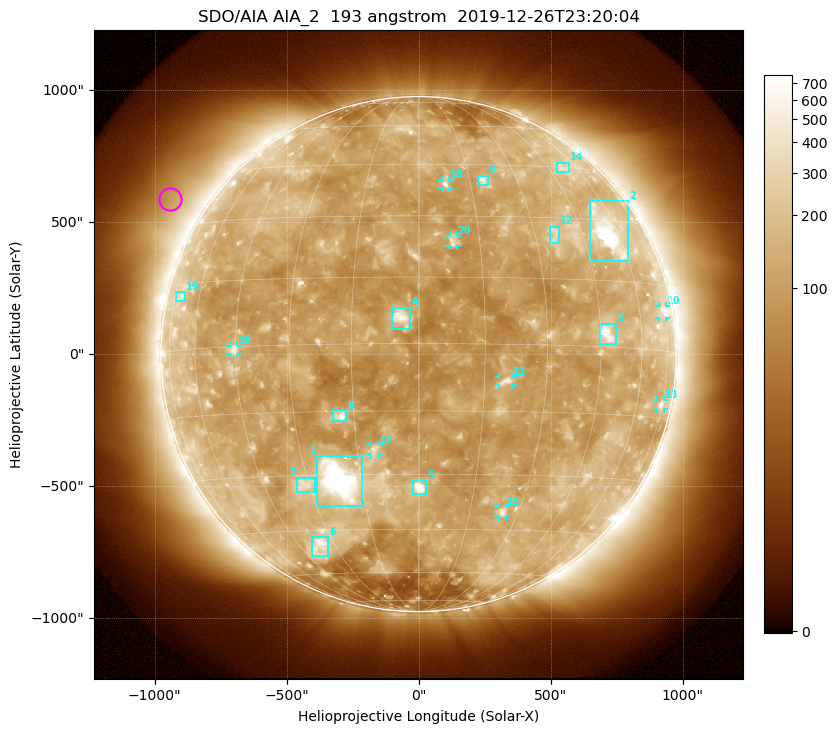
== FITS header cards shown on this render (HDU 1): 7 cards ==
TELESCOP= 'SDO/AIA'
INSTRUME= 'AIA_2'
WAVELNTH=                  193
WAVEUNIT= 'angstrom'
DATE-OBS= '2019-12-26T23:20:04.84'
CTYPE1  = 'HPLN-TAN'
CTYPE2  = 'HPLT-TAN'

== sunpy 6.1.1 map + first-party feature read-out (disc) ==
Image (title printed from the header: SDO/AIA AIA_2  193 angstrom  2019-12-26T23:20:04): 1024 x 1024 px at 2.4 arcsec/px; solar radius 976 arcsec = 407 px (full disc in frame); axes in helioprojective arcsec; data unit not stated in the header (colour bar unlabelled)
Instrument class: DISC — disc imager (sunpy class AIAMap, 193 A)
Bright regions (active regions / flare kernels): reference = the median radial profile (limb darkening/brightening removed); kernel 9 px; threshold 5 sigma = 169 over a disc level ~112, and >= 1.15x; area >= 12 px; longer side >= 10 px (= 24 arcsec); searched inside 0.97 R_sun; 28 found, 20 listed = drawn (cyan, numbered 1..; 8 of them under ~33 arcsec drawn as corner ticks so the feature stays visible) (cap 20 boxes per figure: the strongest are kept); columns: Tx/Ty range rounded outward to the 5 arcsec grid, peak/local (2 s.f.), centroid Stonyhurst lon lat
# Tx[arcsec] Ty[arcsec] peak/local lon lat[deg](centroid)
1 -385..-210 -575..-385 21 -21 -31
2 645..795 350..580 9.8 +55 +27
3 685..750 35..115 7.5 +47 +3
4 -100..-30 90..175 7.4 -4 +6
5 -25..30 -530..-480 9 +0 -33
6 -405..-340 -765..-690 4.7 -36 -50
7 -460..-390 -520..-470 3.6 -31 -32
8 -325..-270 -255..-215 8.8 -18 -16
9 225..265 640..680 4.2 +19 +40
10 910..935 135..185 4.8 +73 +9
11 305..355 -120..-85 4.9 +20 -8
12 495..535 420..485 2.9 +36 +26
13 905..930 -210..-175 3.6 +74 -12
14 525..570 685..725 2.7 +51 +45
15 300..330 -615..-580 4.5 +25 -40
16 -715..-685 0..30 3.9 -46 -1
17 -185..-150 -380..-345 4.4 -11 -24
18 90..115 630..660 4.7 +8 +39
19 -920..-885 200..235 2.6 -70 +12
20 115..145 410..450 4.1 +8 +24
Off-limb structures (1.02-1.3 R_sun): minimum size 162 px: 3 found; the strongest spans PA ~35..75 deg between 1.05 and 1.3 R_sun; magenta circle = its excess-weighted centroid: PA ~60 deg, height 1.14 R_sun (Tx ~-940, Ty ~590 arcsec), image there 1.9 x the reference